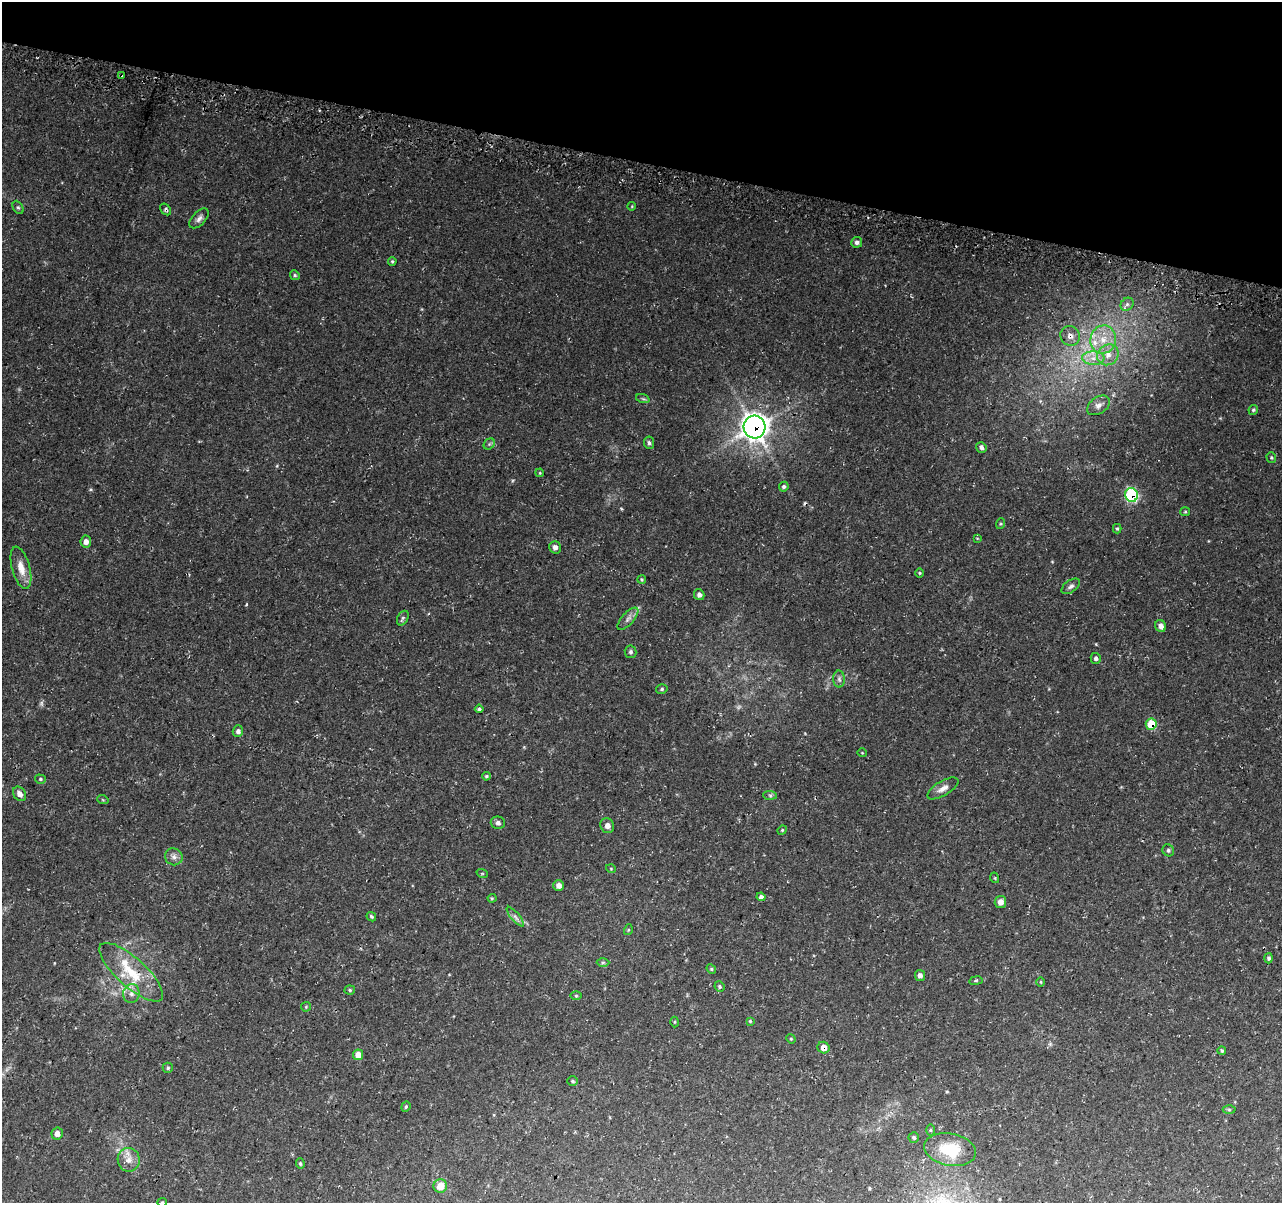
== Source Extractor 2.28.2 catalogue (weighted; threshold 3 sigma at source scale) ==
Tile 2 of 4 x 4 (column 2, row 1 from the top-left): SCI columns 1288-2567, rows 3859-5059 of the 5146 x 5375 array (HDU 1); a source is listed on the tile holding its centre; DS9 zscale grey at full resolution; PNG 1284 x 1205 px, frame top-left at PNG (2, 2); each listed source drawn as its Kron ellipse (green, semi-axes under 4 px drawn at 4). Shown black and unused: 13% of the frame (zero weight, under 3 of 4 exposures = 3% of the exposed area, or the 3 px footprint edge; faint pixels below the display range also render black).
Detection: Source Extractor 2.28.2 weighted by HDU 2 'WHT'; one run over the whole footprint, this tile lists its part. Background 0.037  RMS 0.0041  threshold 0.0183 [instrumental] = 3 sigma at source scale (4.5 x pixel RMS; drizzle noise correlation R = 1.50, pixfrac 1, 0.0396/0.0396 arcsec/px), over >= 5 px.
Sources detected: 104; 1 too faint to see at this stretch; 1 cosmic-ray / hot-pixel residue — neither listed nor drawn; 5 inside a brighter listed object's ellipse — not listed separately; the other 97 listed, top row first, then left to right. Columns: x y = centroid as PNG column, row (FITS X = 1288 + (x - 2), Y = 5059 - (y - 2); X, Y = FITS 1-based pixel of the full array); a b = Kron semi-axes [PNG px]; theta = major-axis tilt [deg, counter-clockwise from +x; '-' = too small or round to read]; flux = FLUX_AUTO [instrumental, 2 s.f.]
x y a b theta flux
121 75 4 3 - 0.44
632 206 4 3 - 0.33
18 207 7 5 -62 0.71
166 210 6 4 -48 0.81
199 218 12 6 46 1.7
857 242 5 5 - 1.3
392 261 4 3 - 0.47
295 275 5 4 - 0.59
1127 304 7 6 - 1.2
1070 336 10 9 - 2.6
1103 339 14 12 77 7.2
1108 355 11 10 - 4
1093 358 11 7 -2 3.1
643 399 7 4 -19 0.63
1098 405 12 8 34 2.4
1253 410 5 4 - 0.69
755 427 11 11 - 390
649 443 6 5 - 0.94
489 444 6 5 - 0.66
981 447 5 5 - 1.4
1271 458 5 5 - 0.61
540 473 4 3 - 0.33
784 487 5 4 - 0.93
1131 495 7 6 - 42
1185 512 5 4 - 0.45
1000 524 5 3 - 0.42
1117 529 5 4 - 0.55
977 538 4 2 - 0.27
86 542 6 5 - 1.7
555 547 6 5 - 1.6
21 568 22 9 -75 5.7
920 573 5 3 - 0.41
642 579 4 4 - 0.45
1071 586 10 6 35 1.4
699 595 5 5 - 1.3
403 618 8 5 61 0.83
628 619 14 6 48 1.9
1161 626 6 5 - 2.1
631 652 6 6 - 0.87
1096 658 5 5 - 1.1
839 679 8 6 -89 1.1
662 689 6 4 16 0.59
479 709 4 4 - 0.62
1151 724 5 5 - 11
238 731 6 5 - 1.2
862 753 5 3 - 0.29
486 776 4 4 - 0.55
40 779 5 4 - 0.58
943 788 17 7 31 2.7
19 794 8 6 -55 2.3
770 795 7 4 -1 0.7
103 800 6 3 -19 0.39
498 823 7 6 - 1.2
607 826 8 6 -60 1.9
782 830 5 4 - 0.43
1168 850 6 5 - 0.76
174 857 9 8 - 1.9
611 869 5 3 - 0.35
482 873 6 3 -19 0.43
995 878 5 3 - 0.36
559 885 5 5 - 2
761 897 4 4 - 1.1
492 898 4 4 - 0.44
1000 902 6 5 - 2.6
371 917 5 3 - 0.66
515 917 12 4 -50 1.4
628 930 5 3 - 0.38
1269 958 5 4 - 0.7
603 962 6 4 1 0.57
711 969 5 4 - 0.5
131 972 41 14 -42 14
920 975 5 5 - 1.4
976 981 7 3 9 0.5
1041 982 4 3 - 0.36
719 986 5 5 - 0.72
350 990 5 4 - 0.55
131 993 9 8 - 2.3
576 996 6 4 0 0.48
306 1007 5 5 - 0.46
750 1021 4 4 - 0.48
675 1022 5 3 - 0.39
791 1039 5 4 - 0.37
823 1048 6 5 - 3.1
1222 1050 4 4 - 0.54
358 1055 5 5 - 3.6
168 1068 5 5 - 0.65
573 1081 5 5 - 0.64
406 1107 5 4 - 0.59
1229 1110 6 4 -1 0.6
931 1130 5 3 - 0.4
57 1134 6 5 - 2.3
914 1137 5 5 - 0.78
950 1150 26 16 -11 15
129 1160 12 11 - 3.6
300 1164 5 4 - 0.57
440 1186 7 6 - 4.5
162 1202 5 4 - 0.42
Overlapping masked pixels (flux is a lower limit): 7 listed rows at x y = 121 75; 166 210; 1070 336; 755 427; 1131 495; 1151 724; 823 1048
Isophote crosses this tile's border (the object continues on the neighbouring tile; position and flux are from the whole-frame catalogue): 1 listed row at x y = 162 1202